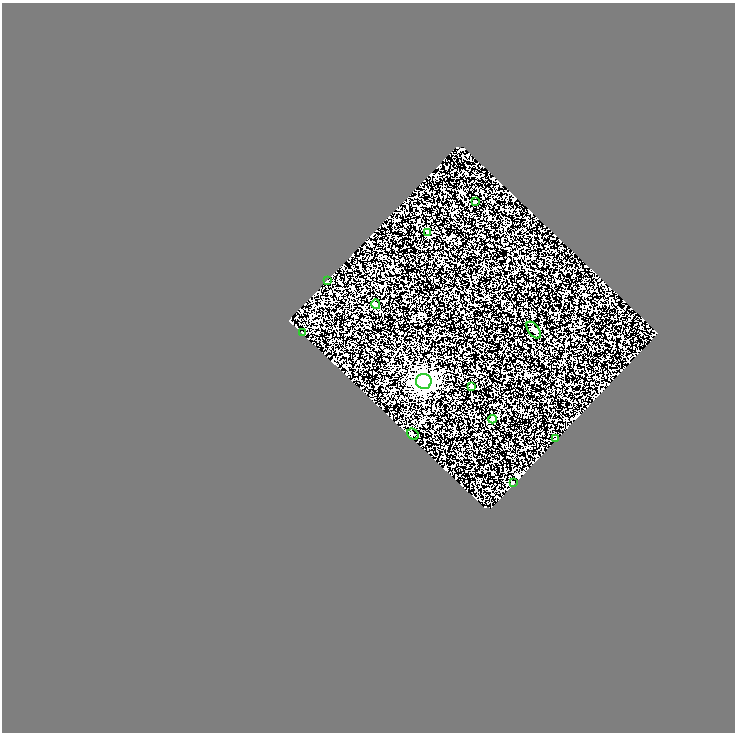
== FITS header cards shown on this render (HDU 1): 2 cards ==
NAXIS1  =                  733
NAXIS2  =                  730

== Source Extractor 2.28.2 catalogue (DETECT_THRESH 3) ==
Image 733 x 730 px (HDU 1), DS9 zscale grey, 1 PNG px = 1 image px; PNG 737 x 734 px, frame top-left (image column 1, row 730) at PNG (2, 3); each listed source drawn as its Kron ellipse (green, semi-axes under 4 px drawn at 4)
Background 0.185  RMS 0.14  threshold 0.422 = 3 sigma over >= 5 px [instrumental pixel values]
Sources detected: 12; all 12 listed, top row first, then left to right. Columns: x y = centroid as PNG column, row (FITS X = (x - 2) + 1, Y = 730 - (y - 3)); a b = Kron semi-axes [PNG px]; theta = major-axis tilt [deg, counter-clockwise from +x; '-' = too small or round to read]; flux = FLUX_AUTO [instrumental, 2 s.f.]
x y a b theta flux
475 202 4 3 - 27
428 232 4 4 - 70
327 280 3 3 - 180
376 304 5 4 - 31
534 330 9 5 -53 21
303 333 3 2 - 5.2
424 381 8 7 - 6400
471 386 4 3 - 43
492 419 4 4 - 87
413 434 6 5 - 14
555 439 2 2 - 6.7
513 482 3 3 - 13